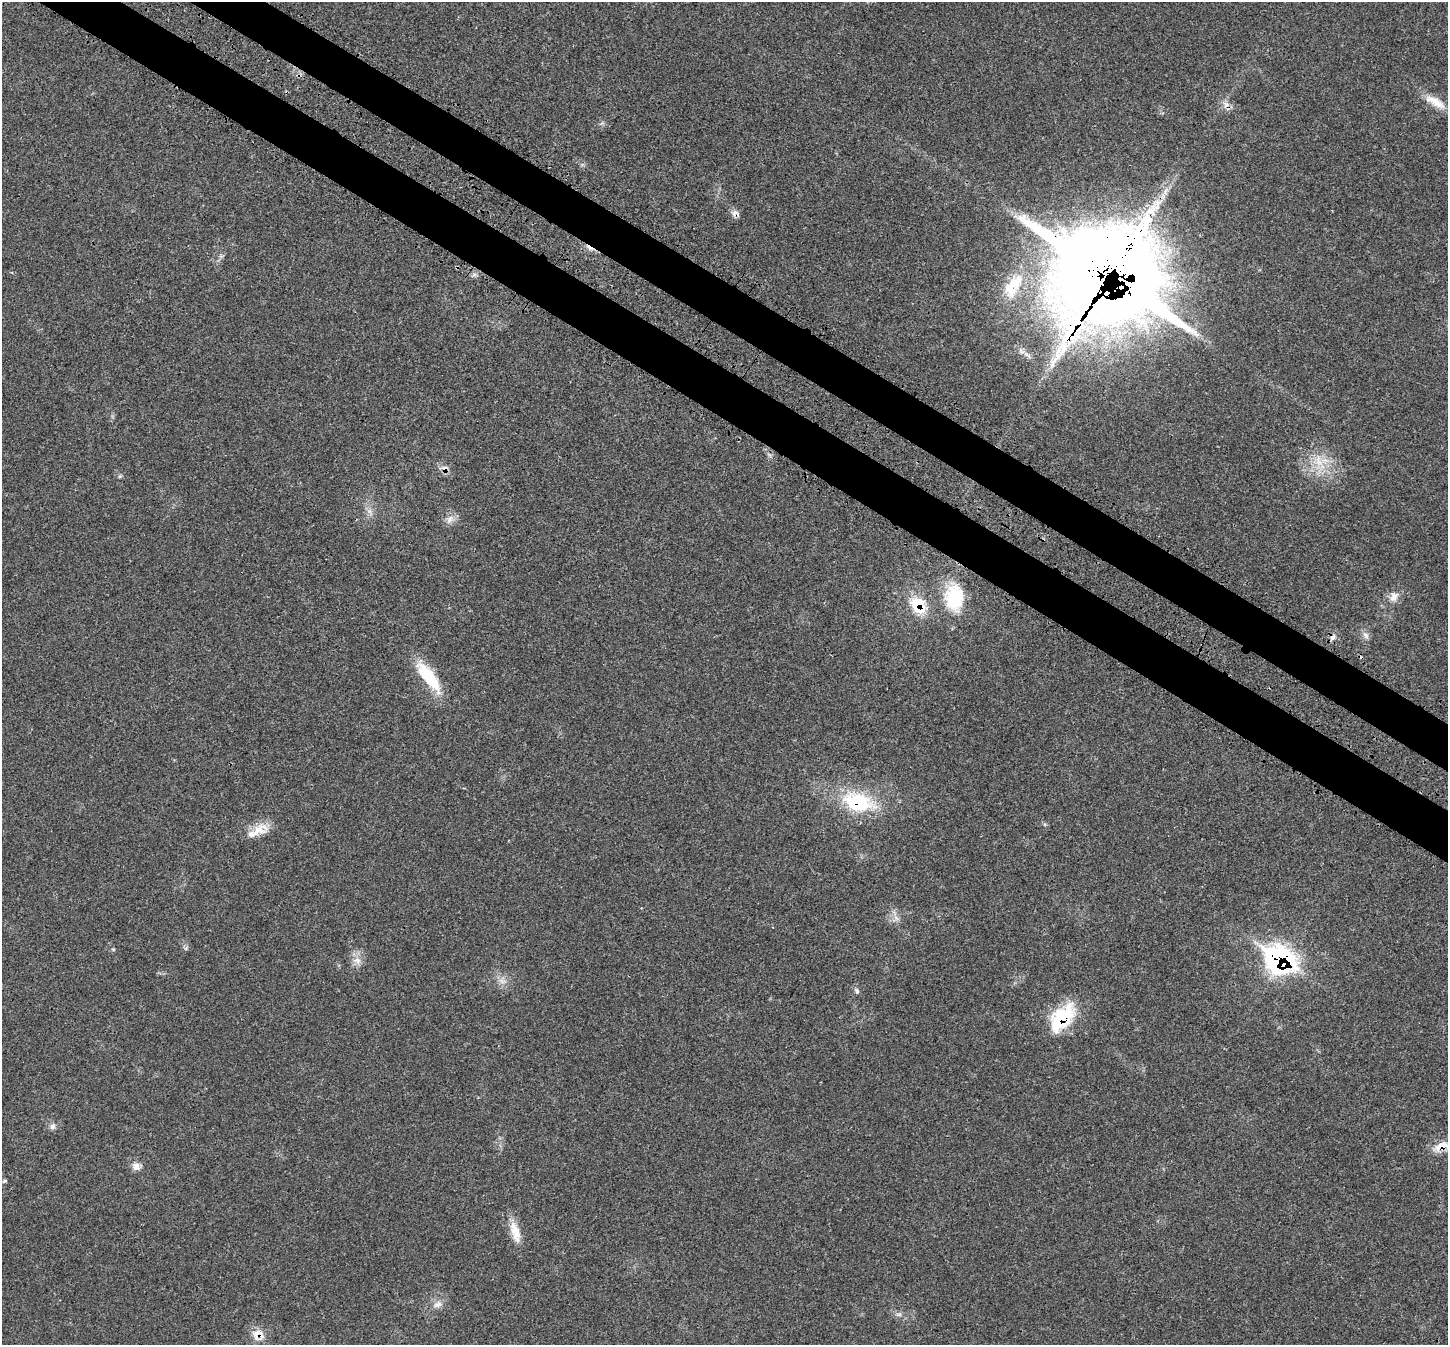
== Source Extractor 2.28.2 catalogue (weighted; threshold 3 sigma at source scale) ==
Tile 11 of 4 x 4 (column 3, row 3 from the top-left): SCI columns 3002-4447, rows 1590-2932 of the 6007 x 6004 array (HDU 1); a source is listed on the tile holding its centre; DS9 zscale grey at full resolution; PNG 1450 x 1347 px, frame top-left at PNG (2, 2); no overlay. Shown black and unused: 7% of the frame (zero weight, under 3 of 4 exposures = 8% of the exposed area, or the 3 px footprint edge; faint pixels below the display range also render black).
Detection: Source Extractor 2.28.2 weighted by HDU 2 'WHT'; one run over the whole footprint, this tile lists its part. Background 0.0209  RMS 0.0033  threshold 0.015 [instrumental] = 3 sigma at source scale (4.5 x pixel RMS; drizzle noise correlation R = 1.50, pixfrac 1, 0.05/0.05 arcsec/px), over >= 5 px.
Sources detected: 33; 1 inside a brighter object's white glare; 3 cosmic-ray / hot-pixel residue — not listed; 1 inside a brighter listed object's ellipse — not listed separately; the other 28 listed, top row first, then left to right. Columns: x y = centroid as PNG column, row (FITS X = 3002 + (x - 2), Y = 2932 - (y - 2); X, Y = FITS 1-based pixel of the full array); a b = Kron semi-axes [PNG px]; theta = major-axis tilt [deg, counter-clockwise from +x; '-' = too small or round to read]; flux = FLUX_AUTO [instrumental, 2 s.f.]
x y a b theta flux
1435 102 31 10 -29 5.1
735 213 13 7 -13 1.4
1102 270 63 55 21 1500
12 272 4 3 - 0.31
1013 286 40 17 58 12
1319 461 19 9 -75 4.6
369 511 7 4 71 0.91
450 519 11 7 63 1.8
1394 596 15 10 43 2.7
954 598 35 25 85 16
918 605 23 17 -51 10
1366 635 11 6 -46 1.2
1332 637 8 7 - 1.2
429 677 46 14 -53 13
858 802 41 24 -14 22
259 830 19 16 8 5.2
896 918 8 4 -53 0.99
357 960 10 8 -26 2
1280 960 27 20 -30 69
857 991 8 5 -79 0.73
1062 1018 38 21 50 18
52 1127 8 8 - 1.1
1442 1146 24 11 13 4.2
136 1166 10 8 59 2.1
4 1181 7 4 18 0.48
515 1232 30 11 -74 5.3
438 1305 14 7 18 1.9
258 1334 18 16 -29 3.9
Overlapping masked pixels (flux is a lower limit): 8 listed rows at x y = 735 213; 1102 270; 918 605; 858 802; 1280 960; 1062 1018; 1442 1146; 258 1334
Isophote crosses this tile's border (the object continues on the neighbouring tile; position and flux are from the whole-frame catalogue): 1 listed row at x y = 1442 1146